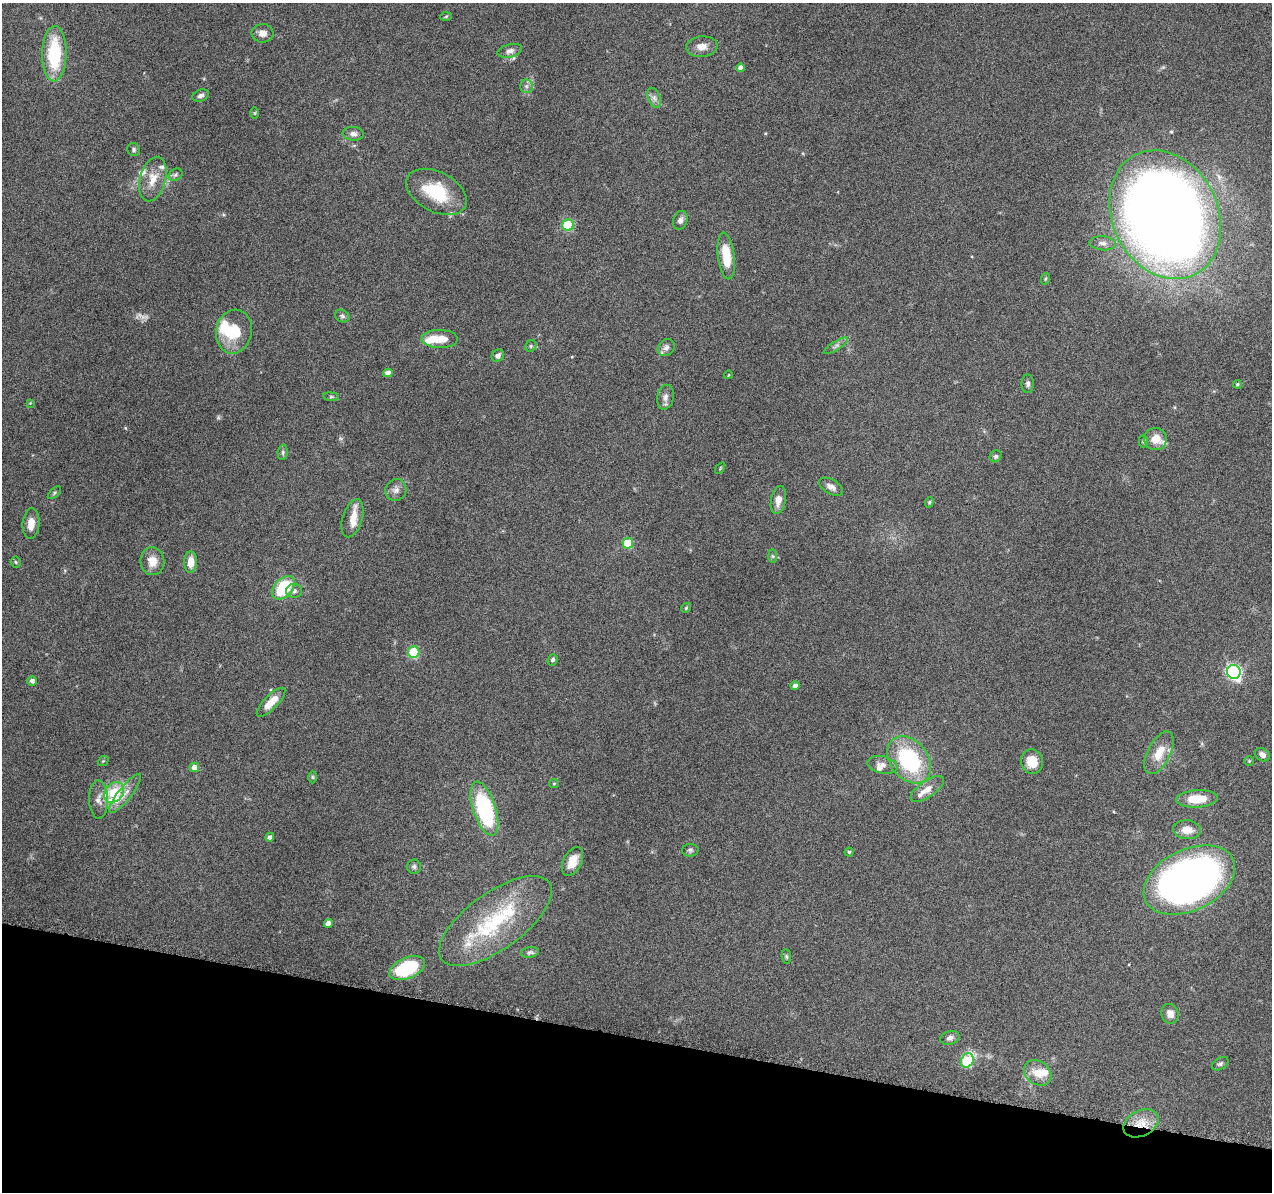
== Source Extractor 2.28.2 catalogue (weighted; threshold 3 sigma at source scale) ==
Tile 15 of 4 x 4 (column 3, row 4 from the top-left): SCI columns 2563-3832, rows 304-1493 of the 5116 x 5307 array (HDU 1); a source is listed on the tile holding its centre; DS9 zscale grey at full resolution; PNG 1274 x 1194 px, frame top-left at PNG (2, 3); each listed source drawn as its Kron ellipse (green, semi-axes under 4 px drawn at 4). Shown black and unused: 13% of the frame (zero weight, under 9 of 18 exposures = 2% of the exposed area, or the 3 px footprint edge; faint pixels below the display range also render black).
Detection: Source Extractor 2.28.2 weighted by HDU 2 'WHT'; one run over the whole footprint, this tile lists its part. Background 0.116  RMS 0.0038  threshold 0.0155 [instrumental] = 3 sigma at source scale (4.09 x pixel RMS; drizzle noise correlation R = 1.36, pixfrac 0.8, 0.0396/0.0396 arcsec/px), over >= 5 px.
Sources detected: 111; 2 too faint to see at this stretch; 1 inside a brighter object's white glare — neither listed nor drawn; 13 inside a brighter listed object's ellipse — not listed separately; the other 95 listed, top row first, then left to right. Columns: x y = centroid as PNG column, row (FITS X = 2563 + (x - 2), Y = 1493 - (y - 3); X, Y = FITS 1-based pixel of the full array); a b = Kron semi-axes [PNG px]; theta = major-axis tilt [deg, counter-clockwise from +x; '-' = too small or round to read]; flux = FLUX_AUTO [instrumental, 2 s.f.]
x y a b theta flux
446 16 6 4 3 0.41
263 33 11 9 -3 2.3
702 47 16 10 5 3
510 51 12 6 15 1.8
54 54 28 12 89 23
740 68 4 4 - 1.5
526 86 6 6 - 1.1
201 95 9 5 20 1.2
654 98 10 6 -69 1.3
255 113 6 4 89 0.38
353 134 10 6 -5 1.5
134 150 7 6 - 0.71
175 175 7 5 33 0.86
153 179 23 13 75 5.9
436 192 32 20 -27 17
1165 215 67 52 -63 620
680 220 9 7 71 1.5
568 225 6 5 - 21
1103 243 13 7 -5 1.7
726 256 23 8 -83 10
1045 279 6 3 71 0.39
342 316 7 6 - 0.81
234 332 22 18 79 10
440 339 18 9 -1 5.7
531 346 6 5 - 0.62
836 346 14 4 31 1.1
666 348 9 7 43 1.8
498 356 7 5 46 1.4
388 373 4 4 - 1.9
728 375 4 3 - 0.22
1028 384 9 6 -90 1.1
1237 384 4 4 - 0.51
331 397 8 4 -8 0.53
665 397 12 8 78 1.9
30 403 4 4 - 0.24
1156 439 11 11 - 5.5
1143 441 6 4 88 0.5
283 452 8 5 85 0.78
996 456 6 5 - 0.7
720 468 6 3 54 0.35
831 487 13 7 -31 1.8
396 490 11 10 - 1.9
54 493 8 4 43 0.58
778 500 14 7 79 3.1
929 502 5 4 - 0.47
353 518 20 10 73 4.3
31 524 15 8 85 3.4
628 543 5 5 - 13
773 556 6 4 -88 0.57
152 561 14 12 -83 4
16 562 5 5 - 0.45
191 562 11 6 89 4
283 588 14 9 48 21
294 591 8 7 - 1.2
686 608 5 4 - 0.4
414 652 6 5 - 21
553 660 6 5 - 0.8
1234 672 7 6 - 74
32 681 5 4 - 1.4
795 686 4 4 - 1.5
271 702 19 7 45 5.3
1159 753 23 11 62 6.6
1262 755 8 6 -39 1.9
909 760 26 19 -51 32
103 761 6 4 42 0.38
1249 761 5 5 - 0.4
1032 762 12 11 - 5.5
882 765 15 8 -13 2.2
194 767 5 5 - 2.6
313 777 6 4 -89 0.45
554 783 5 4 - 0.4
927 789 19 8 34 3.5
114 792 11 8 49 11
125 793 24 6 52 3.4
98 799 19 9 -89 2.6
1197 799 21 8 3 8.1
484 809 28 11 -72 43
1187 830 14 9 -5 4.3
270 837 4 4 - 1.2
690 850 8 6 2 0.81
849 852 4 4 - 0.55
572 862 15 9 64 4.1
414 867 7 7 - 0.85
1189 880 48 30 26 200
495 921 66 28 36 29
328 923 4 4 - 2
530 952 9 5 8 0.84
786 956 7 4 -83 0.57
407 968 19 10 23 22
1170 1014 10 8 -72 2.5
950 1038 10 6 15 1.4
967 1060 7 6 - 20
1220 1064 9 5 31 0.86
1038 1073 15 11 -35 4.9
1141 1123 19 13 26 6.3
Overlapping masked pixels (flux is a lower limit): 1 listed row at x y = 1141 1123